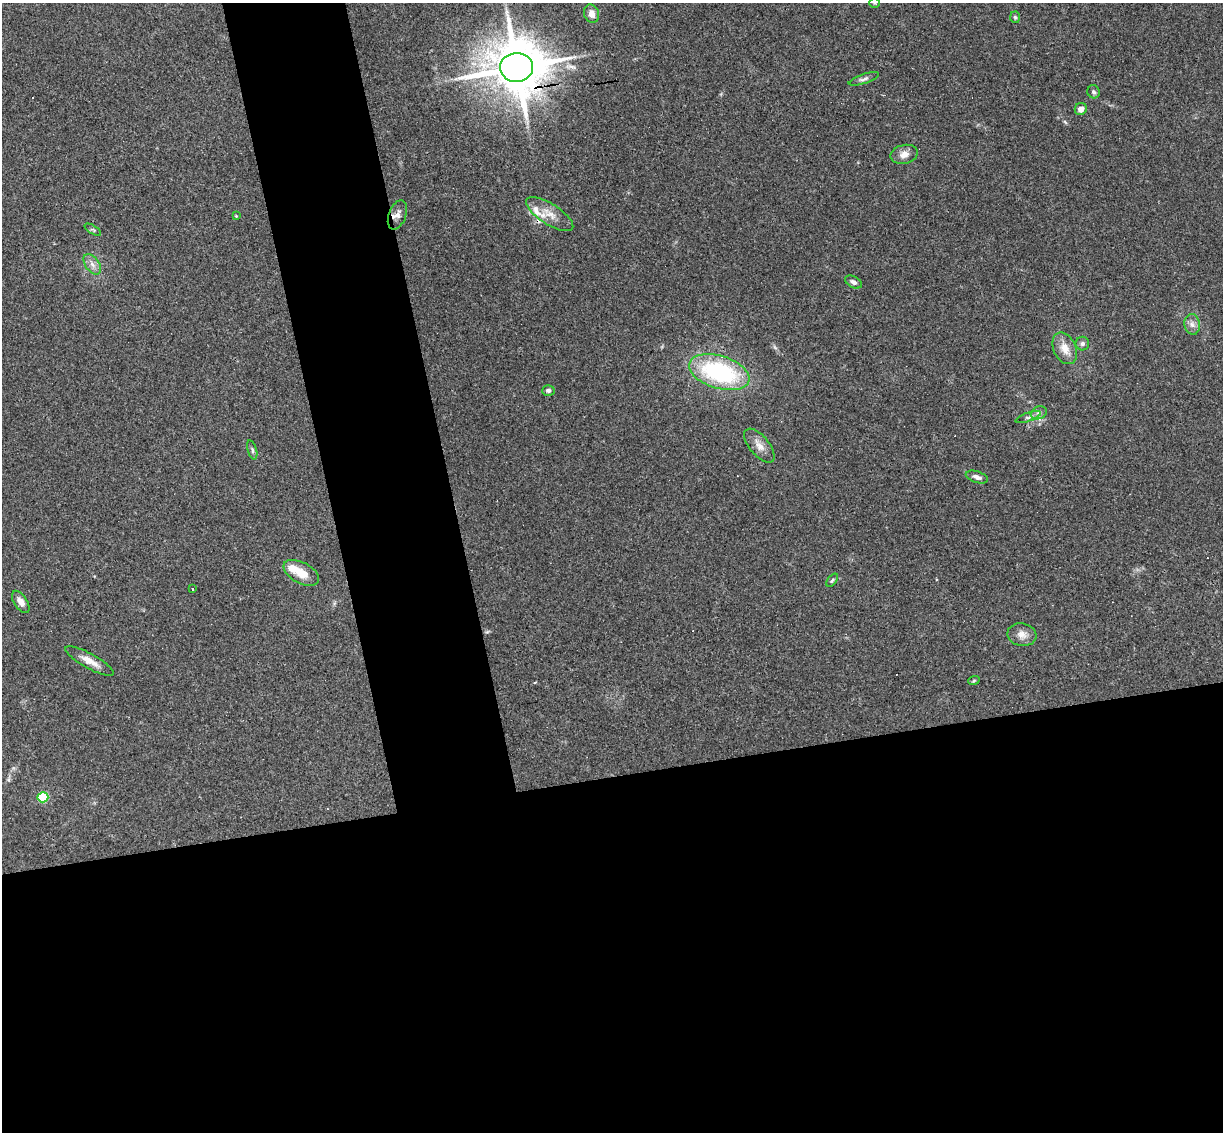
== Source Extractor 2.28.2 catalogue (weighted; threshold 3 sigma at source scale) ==
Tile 15 of 4 x 4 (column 3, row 4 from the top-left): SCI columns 2499-3719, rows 152-1281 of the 4999 x 4935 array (HDU 1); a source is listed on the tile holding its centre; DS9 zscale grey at full resolution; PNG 1225 x 1134 px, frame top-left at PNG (2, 3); each listed source drawn as its Kron ellipse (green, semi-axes under 4 px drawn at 4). Shown black and unused: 39% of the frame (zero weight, under 3 of 4 exposures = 6% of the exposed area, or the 3 px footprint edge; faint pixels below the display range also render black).
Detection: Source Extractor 2.28.2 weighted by HDU 2 'WHT'; one run over the whole footprint, this tile lists its part. Background 0.163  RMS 0.0072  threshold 0.0322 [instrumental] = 3 sigma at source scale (4.5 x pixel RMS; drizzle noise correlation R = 1.50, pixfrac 1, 0.05/0.05 arcsec/px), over >= 5 px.
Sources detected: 37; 1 inside a brighter object's white glare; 3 cosmic-ray / hot-pixel residue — neither listed nor drawn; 1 inside a brighter listed object's ellipse — not listed separately; the other 32 listed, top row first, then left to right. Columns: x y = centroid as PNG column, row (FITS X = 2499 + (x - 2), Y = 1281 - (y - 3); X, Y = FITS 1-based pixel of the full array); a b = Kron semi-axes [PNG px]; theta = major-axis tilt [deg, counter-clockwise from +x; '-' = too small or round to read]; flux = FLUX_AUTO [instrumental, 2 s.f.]
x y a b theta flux
875 3 5 5 - 0.96
591 14 9 7 -70 5.3
1015 17 5 5 - 1.1
517 67 16 14 4 4400
864 79 16 4 18 2.4
1093 92 6 6 - 1.8
1081 109 6 6 - 4.6
904 154 14 9 13 5.4
550 214 27 10 -32 10
397 215 15 8 70 4.8
236 216 3 3 - 1.3
93 230 9 3 -32 1.1
92 264 11 7 -54 4.2
853 282 9 5 -30 2.5
1192 324 10 8 -81 3.7
1082 344 7 6 - 2
1065 348 17 11 -64 8.8
719 372 31 16 -17 89
548 390 6 5 - 2
1039 413 8 6 22 2.5
1028 417 13 4 19 2.3
759 446 20 9 -50 6.7
252 450 10 4 -74 1.5
977 477 11 5 -18 2.9
301 573 19 10 -28 12
832 580 7 4 53 1.3
193 589 3 2 - 0.99
21 602 12 6 -57 4.9
1022 635 14 11 -10 5.8
89 661 27 7 -29 7.4
974 680 6 3 21 0.9
43 797 5 5 - 47
Overlapping masked pixels (flux is a lower limit): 1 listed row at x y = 517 67
Isophote crosses this tile's border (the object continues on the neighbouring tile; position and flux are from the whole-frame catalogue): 1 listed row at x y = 875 3